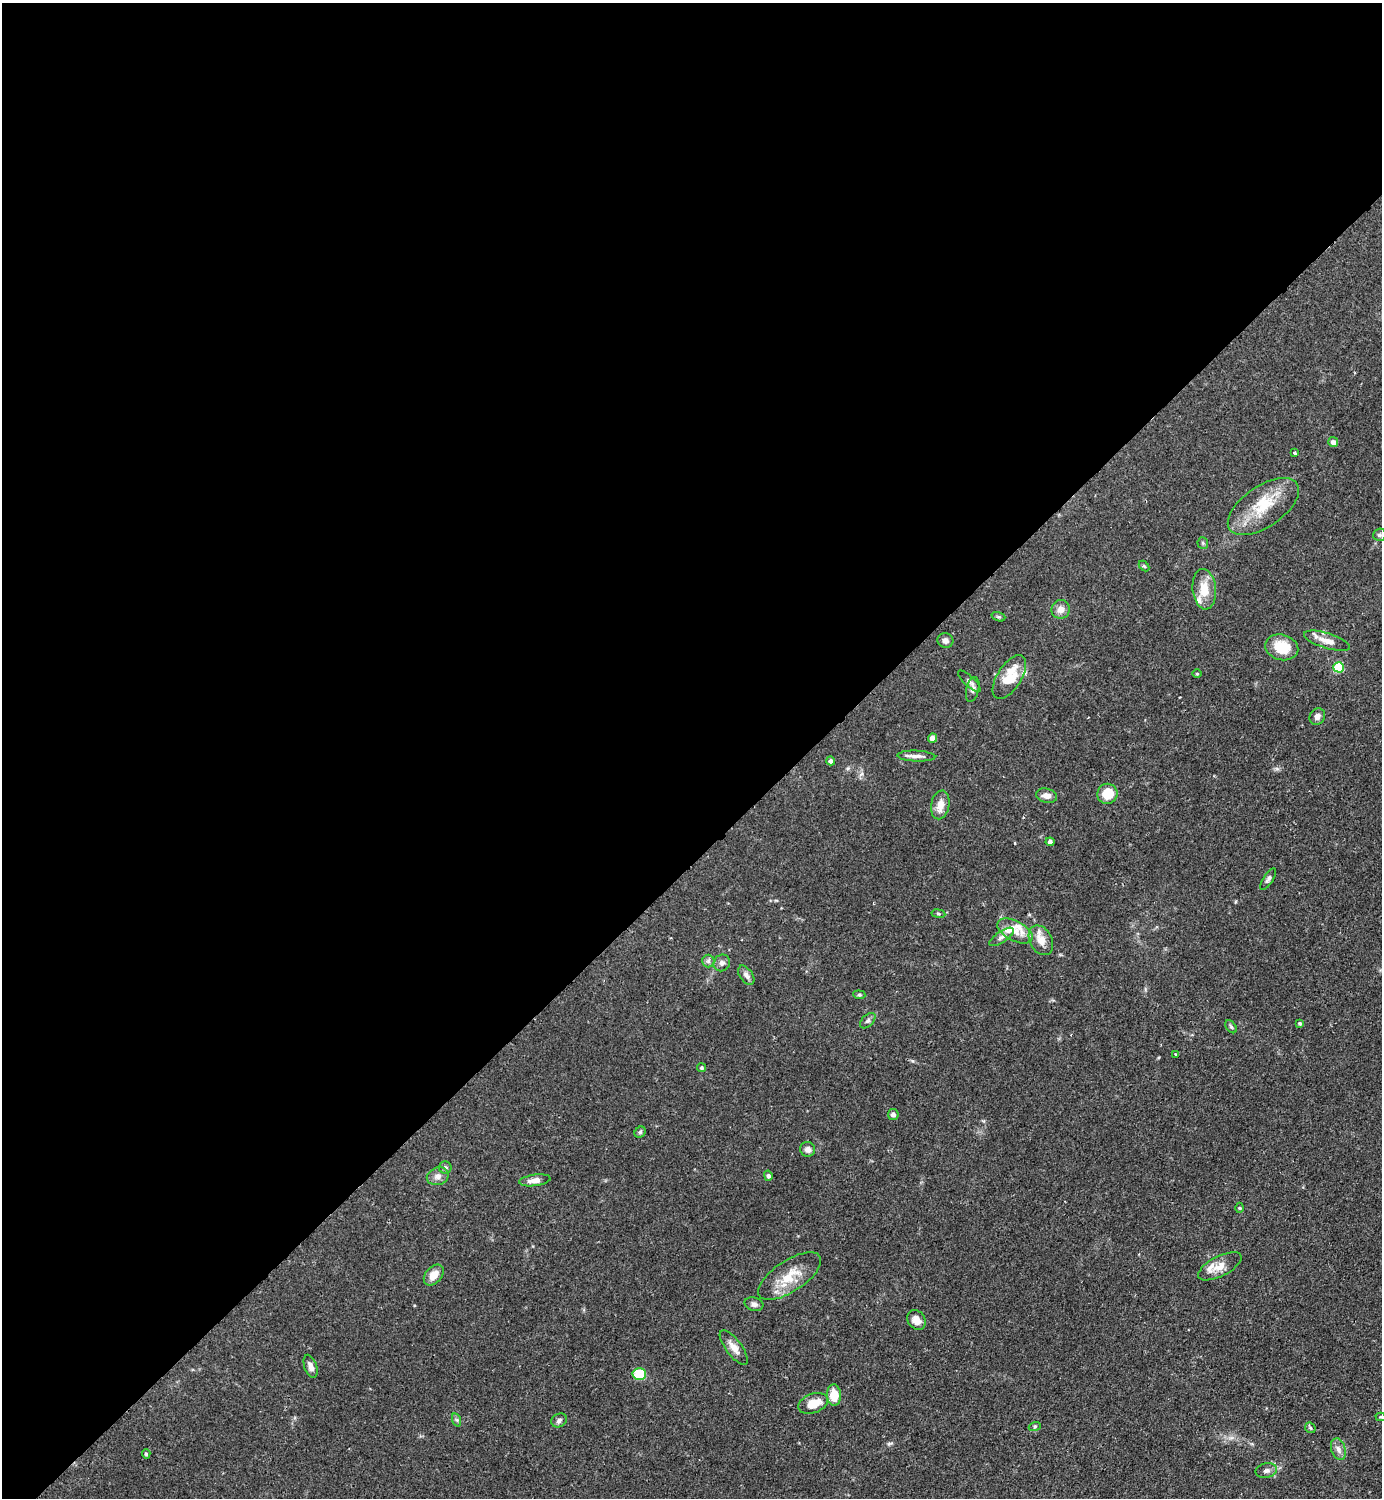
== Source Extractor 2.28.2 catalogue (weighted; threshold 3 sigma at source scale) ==
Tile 2 of 4 x 4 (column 2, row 1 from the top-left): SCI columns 1540-2919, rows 4488-5983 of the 5983 x 5984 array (HDU 1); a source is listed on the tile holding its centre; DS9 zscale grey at full resolution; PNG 1384 x 1500 px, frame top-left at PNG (2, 3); each listed source drawn as its Kron ellipse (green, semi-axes under 4 px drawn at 4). Shown black and unused: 58% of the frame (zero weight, under 2 of 3 exposures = <1% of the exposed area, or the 3 px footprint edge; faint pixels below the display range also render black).
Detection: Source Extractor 2.28.2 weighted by HDU 2 'WHT'; one run over the whole footprint, this tile lists its part. Background 0.0841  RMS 0.006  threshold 0.0271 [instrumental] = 3 sigma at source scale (4.5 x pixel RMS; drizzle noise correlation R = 1.50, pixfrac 1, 0.05/0.05 arcsec/px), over >= 5 px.
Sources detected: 72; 1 cosmic-ray / hot-pixel residue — neither listed nor drawn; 6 inside a brighter listed object's ellipse — not listed separately; the other 65 listed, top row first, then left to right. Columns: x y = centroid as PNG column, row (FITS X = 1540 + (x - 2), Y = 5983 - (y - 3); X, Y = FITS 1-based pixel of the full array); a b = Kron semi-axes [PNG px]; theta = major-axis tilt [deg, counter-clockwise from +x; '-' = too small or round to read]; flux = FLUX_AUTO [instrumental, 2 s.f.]
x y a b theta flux
1333 442 5 5 - 2.5
1295 453 3 3 - 1.7
1263 507 41 20 34 24
1379 535 6 6 - 1.2
1203 543 6 5 - 1
1144 566 6 4 -44 0.79
1204 589 20 11 -84 11
1061 609 9 9 - 4.2
998 617 7 4 -19 0.84
945 641 8 7 - 2.4
1327 641 24 7 -17 6.2
1282 647 17 12 -15 16
1339 667 5 5 - 34
1197 674 5 3 - 0.55
1009 677 25 12 57 16
969 681 15 5 -43 1.9
973 689 13 6 76 2
1317 716 9 7 57 2.6
933 738 4 4 - 5.1
916 756 19 5 -2 3.2
831 761 4 4 - 1.9
1107 794 10 10 - 13
1046 796 11 7 -14 4
940 805 14 9 78 5.9
1050 842 4 4 - 1.9
1268 879 12 5 57 1.8
938 914 7 3 -9 0.76
1015 931 19 10 -28 7.9
1002 937 14 5 33 2.5
1041 940 16 11 -61 7.2
708 961 6 6 - 1.5
722 963 9 8 - 2.2
746 975 11 6 -55 2.6
859 995 6 4 -6 0.95
868 1021 9 5 45 1.5
1300 1023 4 3 - 0.89
1231 1027 7 4 -53 1.1
1176 1054 3 3 - 1.7
701 1068 4 4 - 0.75
893 1114 5 5 - 2.5
640 1132 6 5 - 1.1
808 1149 7 7 - 3
445 1168 6 6 - 1.7
438 1176 11 8 21 3.6
768 1176 5 4 - 1.6
535 1180 16 5 8 4.3
1240 1208 5 3 - 0.54
1220 1266 24 10 27 7
434 1275 12 8 47 6.4
790 1276 36 15 33 16
754 1304 9 6 -15 2.1
916 1320 10 8 -56 5.1
734 1347 21 8 -53 5.1
311 1366 12 6 -72 3
639 1374 7 6 - 21
834 1395 11 7 -87 10
813 1403 15 9 20 10
1380 1417 5 4 - 0.64
457 1420 7 4 -71 0.97
559 1420 8 6 33 1.8
1035 1426 6 4 19 0.85
1310 1428 6 4 -45 0.87
1338 1449 11 7 -73 3.2
146 1454 5 4 - 1
1266 1471 11 7 12 2.1
Isophote crosses this tile's border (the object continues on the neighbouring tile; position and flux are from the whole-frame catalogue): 1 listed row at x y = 1380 1417